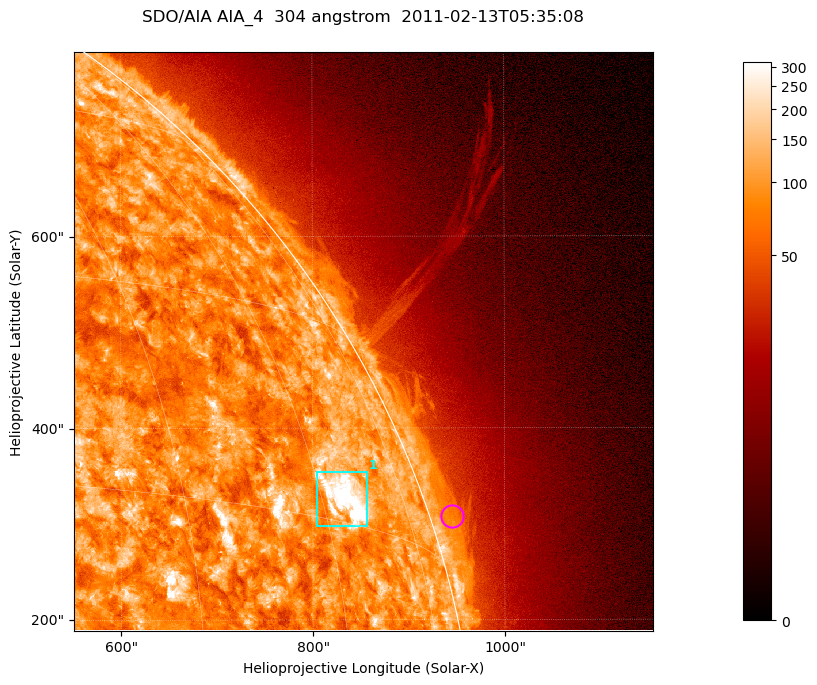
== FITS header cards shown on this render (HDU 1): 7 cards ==
TELESCOP= 'SDO/AIA '           / For AIA: SDO/AIA
INSTRUME= 'AIA_4   '           / For AIA: AIA_ATA1, AIA_ATA2, AIA_ATA3 or AIA_AT
WAVELNTH=                  304 / [angstrom] Wavelength
WAVEUNIT= 'angstrom'           / Wavelength unit: angstrom
DATE-OBS= '2011-02-13T05:35:08.124' / [ISO] Date when observation started; ISO 8
CTYPE1  = 'HPLN-TAN'           / CTYPE1; Typically HPLN
CTYPE2  = 'HPLT-TAN'           / CTYPE2; Typically HPLT

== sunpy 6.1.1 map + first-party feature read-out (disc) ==
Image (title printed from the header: SDO/AIA AIA_4  304 angstrom  2011-02-13T05:35:08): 1006 x 1006 px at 0.6 arcsec/px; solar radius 972 arcsec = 1619 px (partial field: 5.3% of the solar disc is inside the frame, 43% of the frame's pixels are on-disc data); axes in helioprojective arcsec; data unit not stated in the header (colour bar unlabelled)
Orientation: roll -0.132 deg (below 1 deg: not rotated)
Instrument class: DISC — disc imager (sunpy class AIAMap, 304 A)
Bright regions (active regions / flare kernels): reference = the on-disc median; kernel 9 px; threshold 5 sigma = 159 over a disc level ~88.9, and >= 1.15x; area >= 1012 px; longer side >= 12 px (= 7.2 arcsec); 1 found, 1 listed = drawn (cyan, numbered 1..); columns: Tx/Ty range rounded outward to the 2 arcsec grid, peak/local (2 s.f.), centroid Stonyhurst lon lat
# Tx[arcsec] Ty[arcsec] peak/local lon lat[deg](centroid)
1 804..858 298..356 7.4 +63 +17
Off-limb structures (1.02-1.3 R_sun): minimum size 400 px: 5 found; the strongest spans PA ~285..295 deg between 1.02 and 1.03 R_sun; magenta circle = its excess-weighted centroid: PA ~290 deg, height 1.02 R_sun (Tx ~946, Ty ~308 arcsec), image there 1.7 x the reference